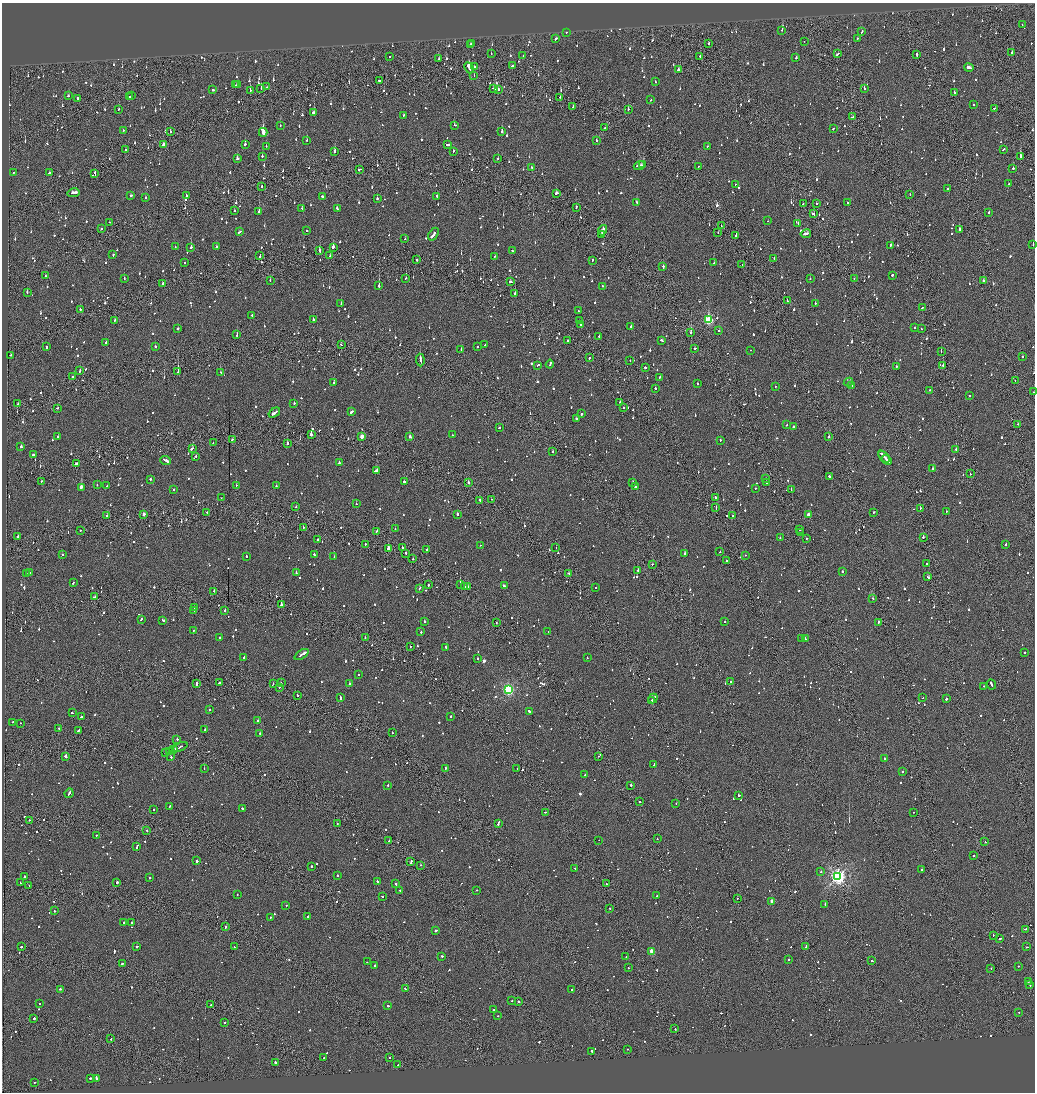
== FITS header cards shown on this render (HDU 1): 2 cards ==
NAXIS1  =                 2065
NAXIS2  =                 2180

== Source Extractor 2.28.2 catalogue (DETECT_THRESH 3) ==
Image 2065 x 2180 px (HDU 1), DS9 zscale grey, zoomed out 1/2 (1 PNG px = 2 x 2 image px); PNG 1037 x 1094 px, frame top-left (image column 1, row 2179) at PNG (2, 3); each listed source drawn as its Kron ellipse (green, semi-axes under 4 px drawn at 4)
Background -0.0798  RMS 0.063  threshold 0.189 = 3 sigma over >= 5 px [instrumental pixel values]
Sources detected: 1755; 118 cannot appear on this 1/2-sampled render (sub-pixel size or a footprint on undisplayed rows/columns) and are neither listed nor drawn; of the other 1637, the 500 brightest by FLUX_AUTO listed and drawn (1137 fainter detections omitted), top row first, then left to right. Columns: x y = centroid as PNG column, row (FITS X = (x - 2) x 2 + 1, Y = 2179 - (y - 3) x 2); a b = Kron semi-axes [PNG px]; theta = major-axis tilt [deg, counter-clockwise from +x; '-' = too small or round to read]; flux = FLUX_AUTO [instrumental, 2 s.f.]
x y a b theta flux
1022 25 2 2 - 81
782 30 2 2 - 90
566 32 2 2 - 210
862 32 3 2 - 120
556 38 3 2 - 140
857 38 2 2 - 100
804 41 2 1 - 110
472 43 2 2 - 68
708 43 3 2 - 75
470 45 2 2 - 63
1012 52 2 2 - 480
491 54 2 1 - 88
838 54 3 1 - 180
917 54 4 2 - 130
390 56 2 1 - 97
523 56 2 1 - 68
700 56 2 1 - 300
796 58 2 2 - 230
439 59 2 2 - 67
512 66 3 2 - 78
474 67 2 2 - 240
969 67 4 2 - 160
469 68 6 2 -64 850
679 70 3 2 - 130
474 75 2 1 - 94
379 81 2 2 - 92
655 82 2 2 - 62
236 85 2 2 - 300
238 85 2 2 - 89
267 87 3 2 - 75
261 88 2 2 - 63
494 88 3 2 - 230
864 88 2 2 - 78
498 89 4 2 - 240
213 90 2 2 - 740
250 90 2 2 - 200
954 93 3 2 - 180
68 96 2 2 - 62
129 96 2 1 - 130
131 96 2 2 - 250
560 97 2 1 - 66
78 99 3 2 - 120
651 100 2 2 - 280
974 104 2 2 - 170
573 106 3 2 - 88
994 108 2 1 - 61
119 109 2 2 - 79
628 109 2 2 - 65
313 113 3 2 - 200
403 115 2 2 - 82
852 117 3 2 - 72
454 125 3 2 - 180
280 126 2 2 - 180
605 128 2 1 - 67
833 129 2 2 - 61
123 130 2 2 - 85
170 132 2 2 - 88
263 132 4 2 - 22000
502 132 2 2 - 280
307 140 2 2 - 68
596 141 2 2 - 260
245 144 2 2 - 120
447 144 3 2 - 170
163 145 3 2 - 99
266 146 2 2 - 240
708 146 2 1 - 70
1003 149 4 2 - 100
125 150 2 2 - 150
335 151 3 2 - 360
453 151 3 1 - 81
262 156 2 2 - 140
1021 156 3 2 - 760
498 158 2 2 - 110
237 159 2 2 - 200
643 165 3 1 - 150
639 166 6 2 19 250
698 166 2 1 - 110
532 167 2 2 - 94
1013 168 2 2 - 300
359 169 3 2 - 110
14 172 2 2 - 61
49 173 3 2 - 150
95 173 4 1 - 170
735 184 2 2 - 140
1009 184 3 2 - 85
262 187 2 1 - 88
948 189 2 2 - 100
73 193 6 2 12 240
557 193 3 2 - 350
910 194 2 2 - 61
131 196 2 2 - 100
186 196 2 2 - 92
437 196 3 2 - 130
322 197 3 2 - 97
145 198 2 2 - 63
377 198 2 2 - 220
637 203 3 2 - 160
847 203 2 2 - 64
803 204 2 2 - 140
816 204 2 1 - 120
576 207 3 2 - 78
302 208 2 2 - 80
337 208 3 2 - 95
234 210 2 2 - 100
259 212 2 2 - 170
989 212 2 2 - 74
813 214 3 2 - 150
768 221 2 2 - 130
109 222 2 2 - 67
798 224 2 2 - 64
722 226 3 2 - 89
101 229 2 2 - 150
959 229 2 2 - 140
603 230 5 2 - 310
307 231 2 2 - 71
239 232 4 2 - 140
718 233 2 1 - 63
433 234 7 2 56 480
601 234 3 1 - 210
806 234 5 2 - 220
736 235 2 2 - 150
405 239 2 2 - 62
1033 244 3 2 - 83
890 245 2 2 - 190
175 247 2 2 - 63
191 247 2 2 - 360
216 247 2 2 - 170
333 247 3 2 - 400
320 251 3 2 - 320
512 251 2 2 - 310
113 255 3 2 - 120
260 256 3 1 - 110
330 256 2 2 - 66
495 256 2 2 - 130
774 258 2 2 - 95
417 260 2 2 - 99
592 260 3 2 - 95
185 262 2 2 - 100
714 263 2 2 - 71
742 265 2 1 - 99
663 267 3 2 - 280
892 275 2 2 - 230
46 276 3 1 - 160
124 278 2 2 - 90
406 278 2 1 - 130
854 278 3 2 - 170
810 279 2 2 - 97
270 280 2 2 - 130
983 280 2 2 - 130
510 282 3 2 - 130
162 284 3 2 - 300
379 286 2 2 - 450
602 286 2 2 - 100
27 292 3 2 - 98
515 293 2 2 - 230
787 301 2 1 - 95
341 303 2 2 - 170
815 303 2 2 - 85
922 307 3 2 - 120
80 309 2 2 - 230
578 311 2 2 - 69
252 315 2 2 - 150
115 320 2 2 - 68
313 320 2 2 - 260
708 320 3 3 - 1200
579 321 2 2 - 74
580 325 3 2 - 110
631 326 2 2 - 83
915 328 2 2 - 67
178 329 2 2 - 340
921 329 2 2 - 64
719 331 2 2 - 220
691 333 2 2 - 240
237 335 2 2 - 240
599 336 2 2 - 96
662 340 4 2 - 98
568 341 2 1 - 120
106 343 2 2 - 250
341 344 2 2 - 81
485 345 2 2 - 100
46 347 2 2 - 320
155 347 2 2 - 94
478 347 2 2 - 68
695 348 2 2 - 110
461 349 2 2 - 130
750 350 2 1 - 76
941 352 2 1 - 140
11 355 3 2 - 100
1022 357 2 2 - 70
589 358 3 2 - 180
420 360 6 1 -86 470
630 361 2 2 - 65
550 364 4 2 - 140
537 365 3 2 - 250
943 365 2 2 - 120
896 366 2 1 - 140
645 368 2 2 - 160
80 371 2 2 - 88
178 372 2 1 - 600
220 372 2 2 - 62
73 376 2 2 - 71
659 377 2 2 - 79
1015 380 2 1 - 89
848 382 5 2 - 170
333 383 2 2 - 220
697 383 2 2 - 71
852 385 2 2 - 71
775 386 2 2 - 68
655 388 2 2 - 230
929 390 2 2 - 68
1034 392 2 1 - 63
969 395 2 2 - 190
620 402 2 2 - 110
294 403 2 2 - 130
18 404 2 2 - 83
623 407 2 2 - 90
57 408 2 2 - 81
351 412 4 2 - 120
274 413 6 2 34 210
582 414 2 2 - 350
576 418 2 2 - 130
1018 424 2 1 - 150
786 425 2 2 - 67
794 427 2 2 - 80
499 428 2 2 - 81
311 434 2 2 - 760
452 435 2 2 - 64
58 436 2 2 - 100
362 436 3 2 - 230
410 436 3 2 - 690
829 437 2 2 - 400
232 440 3 2 - 76
720 440 2 2 - 79
213 442 2 2 - 71
287 443 2 2 - 580
21 447 2 2 - 130
192 448 3 2 - 160
956 449 2 2 - 83
553 452 2 2 - 68
33 455 2 2 - 75
196 456 2 2 - 61
884 457 7 2 -49 490
166 460 5 2 - 340
887 460 6 2 -48 320
76 463 4 2 - 180
339 463 2 2 - 65
933 468 2 2 - 180
376 471 4 2 - 380
970 474 2 1 - 180
829 476 3 2 - 350
150 479 2 2 - 88
765 479 2 2 - 78
41 481 2 1 - 110
404 481 2 2 - 230
468 482 3 2 - 410
633 482 2 2 - 180
766 482 2 1 - 340
97 485 2 2 - 90
236 485 2 2 - 64
107 486 2 2 - 130
276 486 2 2 - 83
635 486 2 2 - 93
81 487 2 2 - 1200
755 488 2 2 - 85
791 489 2 1 - 71
174 490 2 2 - 120
716 497 2 2 - 95
221 498 2 1 - 89
492 499 2 1 - 63
480 500 3 2 - 67
356 504 2 2 - 81
296 507 2 2 - 90
716 508 3 1 - 110
920 508 2 1 - 68
946 511 2 2 - 71
207 512 2 1 - 160
873 512 2 2 - 170
144 514 2 2 - 84
457 514 2 2 - 300
808 515 2 2 - 140
107 516 2 2 - 160
733 516 2 2 - 190
303 528 2 1 - 180
395 529 2 2 - 85
81 530 2 2 - 70
799 530 2 1 - 78
377 531 2 2 - 110
800 532 2 1 - 72
18 536 2 2 - 230
923 537 2 1 - 320
780 538 2 2 - 180
806 538 2 1 - 62
317 539 2 2 - 75
365 544 2 1 - 89
1006 544 3 2 - 130
480 545 2 1 - 86
388 548 2 2 - 510
402 548 2 2 - 170
556 548 2 1 - 140
427 549 2 2 - 120
720 552 2 2 - 93
405 553 2 1 - 130
685 553 2 2 - 370
62 554 2 2 - 72
314 554 2 2 - 70
745 555 2 1 - 62
246 556 2 2 - 96
334 556 2 2 - 75
413 559 2 1 - 170
726 561 2 2 - 110
926 563 2 1 - 67
653 564 2 2 - 78
638 570 2 2 - 140
842 571 2 2 - 150
296 572 4 2 - 130
26 573 2 2 - 110
29 573 2 2 - 380
568 573 2 1 - 81
928 577 3 2 - 230
73 583 2 2 - 62
428 585 2 2 - 150
460 585 2 1 - 330
504 586 2 2 - 100
464 587 2 2 - 260
467 587 2 2 - 1400
419 588 3 2 - 79
596 588 2 2 - 85
214 591 2 2 - 230
94 597 3 2 - 130
873 598 2 2 - 97
281 605 2 2 - 860
194 607 2 1 - 70
194 610 4 1 - 170
225 610 2 2 - 120
141 619 2 2 - 130
163 620 3 2 - 98
424 622 2 2 - 200
725 622 2 2 - 74
878 622 3 2 - 120
496 623 2 1 - 65
193 630 2 2 - 62
548 631 2 2 - 160
421 632 2 2 - 170
219 637 2 2 - 64
365 638 2 1 - 92
802 638 2 2 - 73
805 639 2 2 - 120
410 647 2 1 - 150
445 647 2 2 - 120
1025 652 2 2 - 140
302 654 8 2 33 430
244 657 3 2 - 120
478 658 2 2 - 67
587 658 2 2 - 63
358 675 2 2 - 130
731 682 2 2 - 120
219 683 2 2 - 170
281 683 2 1 - 74
196 684 3 1 - 200
273 684 2 1 - 250
349 684 2 2 - 74
991 684 5 2 - 310
983 686 2 2 - 120
279 687 2 2 - 74
508 690 4 3 - 2000
297 695 2 2 - 230
340 697 3 2 - 180
653 698 5 1 - 230
922 698 2 1 - 65
946 699 2 2 - 550
652 700 4 2 - 190
209 710 2 2 - 82
529 711 3 2 - 350
72 713 2 2 - 92
451 716 2 2 - 130
81 717 3 2 - 120
258 721 2 2 - 120
13 722 2 2 - 62
20 723 2 1 - 73
59 728 2 2 - 88
205 729 2 2 - 110
78 730 3 2 - 130
260 733 2 2 - 97
392 733 2 2 - 62
177 739 2 2 - 81
180 747 8 1 24 460
173 750 3 2 - 370
170 751 3 1 - 280
166 752 3 2 - 140
65 756 2 2 - 510
598 756 2 1 - 69
171 757 2 2 - 210
884 758 2 2 - 180
654 764 3 2 - 140
445 768 2 2 - 120
204 769 2 2 - 82
517 769 2 1 - 96
902 772 2 2 - 61
584 775 2 1 - 74
388 785 2 2 - 70
631 785 2 2 - 230
69 793 5 2 - 180
739 795 2 2 - 180
640 802 2 2 - 340
676 804 2 1 - 200
170 806 3 2 - 82
242 808 2 2 - 150
154 809 2 1 - 97
545 812 2 1 - 190
914 812 2 2 - 66
29 820 2 1 - 72
498 823 4 2 - 100
337 824 2 1 - 88
147 831 2 2 - 89
96 835 2 2 - 62
657 839 2 1 - 83
599 840 2 1 - 84
389 841 2 2 - 82
985 842 2 2 - 79
137 846 4 2 - 100
974 856 2 2 - 74
197 861 2 2 - 260
411 862 3 2 - 150
421 865 2 1 - 130
311 867 2 2 - 130
575 868 2 2 - 72
921 869 2 2 - 290
821 872 2 2 - 110
337 875 2 2 - 75
838 876 4 4 - 4300
24 877 2 2 - 310
149 878 2 2 - 100
377 881 2 2 - 170
117 882 2 2 - 450
21 883 2 2 - 150
396 884 2 2 - 68
606 884 2 1 - 130
29 885 2 1 - 82
477 890 2 2 - 95
400 891 2 2 - 180
237 895 2 2 - 86
382 896 2 2 - 69
657 896 2 1 - 99
737 899 2 1 - 120
772 901 3 2 - 110
825 904 2 2 - 210
286 906 2 2 - 110
610 908 2 2 - 100
55 911 2 2 - 78
308 916 2 2 - 390
270 918 2 2 - 75
124 923 2 2 - 84
131 923 2 2 - 330
226 927 2 2 - 83
1025 929 3 2 - 100
436 930 3 2 - 400
993 935 2 1 - 160
1000 939 3 2 - 110
21 947 2 2 - 170
137 947 2 2 - 150
234 947 2 1 - 75
806 947 4 2 - 600
1027 947 2 1 - 110
652 952 3 2 - 260
441 956 2 2 - 490
626 957 2 2 - 62
789 959 2 2 - 87
872 961 2 2 - 560
367 962 2 1 - 63
122 964 2 2 - 120
375 965 2 2 - 150
1018 966 2 2 - 97
629 968 2 1 - 99
991 969 2 1 - 76
1028 982 2 2 - 130
1030 985 2 2 - 65
61 989 3 2 - 120
405 989 2 2 - 77
572 989 2 2 - 170
512 1001 2 2 - 71
519 1002 2 2 - 450
39 1004 2 2 - 72
211 1005 2 2 - 170
388 1006 2 2 - 85
494 1009 2 2 - 77
1019 1012 2 2 - 94
497 1016 2 2 - 81
34 1018 2 2 - 160
225 1022 2 1 - 180
675 1029 2 2 - 190
111 1038 2 1 - 88
627 1049 2 2 - 67
592 1051 3 2 - 110
390 1057 2 2 - 230
324 1058 3 2 - 94
275 1062 2 2 - 450
397 1065 2 2 - 110
90 1078 2 2 - 280
96 1078 3 2 - 160
35 1082 2 1 - 99
At the frame edge (FLAGS 8, measured only in part): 2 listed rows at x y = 1033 244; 1034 392
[1137 fainter detections neither listed nor drawn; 118 sub-pixel or undisplayed-footprint detections neither listed nor drawn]